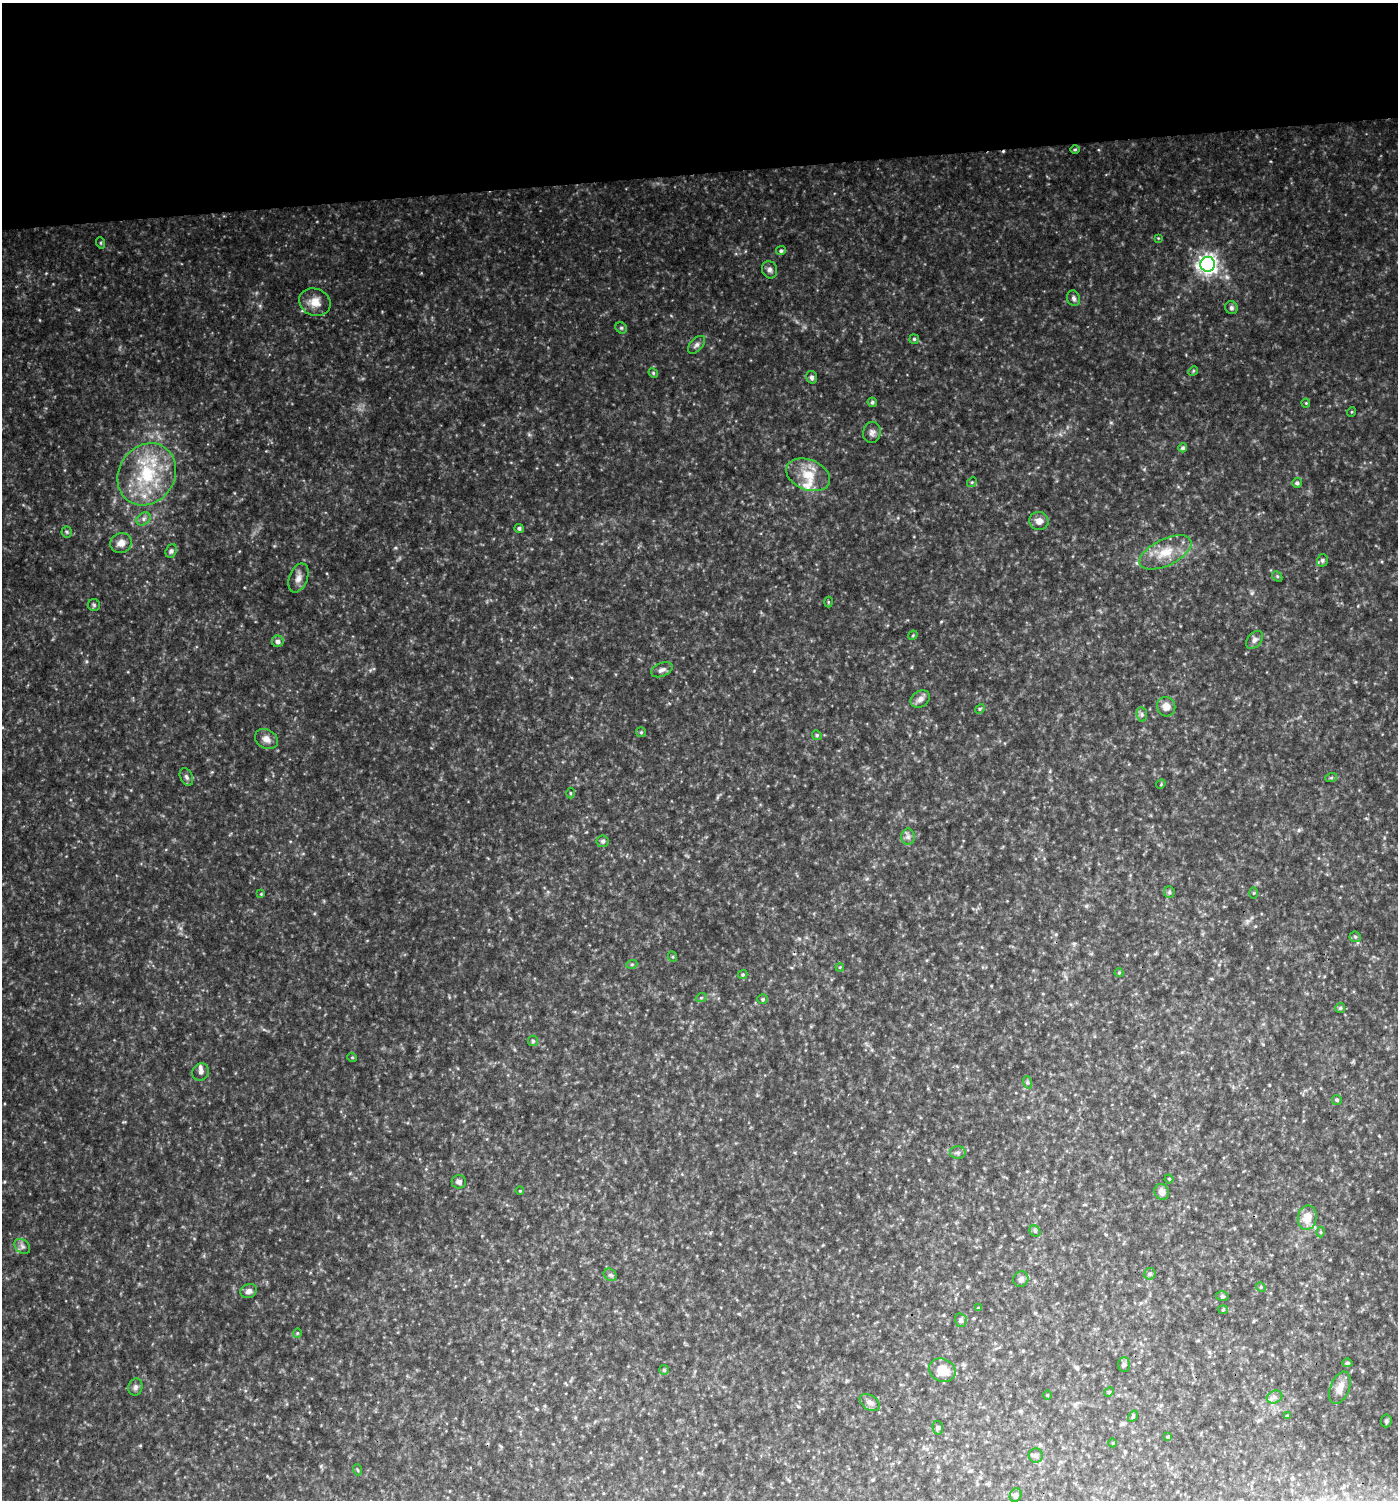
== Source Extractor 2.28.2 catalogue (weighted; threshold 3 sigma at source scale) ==
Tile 2 of 3 x 3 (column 2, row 1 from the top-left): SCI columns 1401-2796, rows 2996-4493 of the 4237 x 4493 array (HDU 1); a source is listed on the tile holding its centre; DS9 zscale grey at full resolution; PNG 1400 x 1502 px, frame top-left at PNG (2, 3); each listed source drawn as its Kron ellipse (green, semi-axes under 4 px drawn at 4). Shown black and unused: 11% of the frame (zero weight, under 3 of 4 exposures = <1% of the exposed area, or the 3 px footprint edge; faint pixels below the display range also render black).
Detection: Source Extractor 2.28.2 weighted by HDU 2 'WHT'; one run over the whole footprint, this tile lists its part. Background 0.0791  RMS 0.0073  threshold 0.0327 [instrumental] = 3 sigma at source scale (4.5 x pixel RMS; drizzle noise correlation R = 1.50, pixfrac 1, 0.0396/0.0396 arcsec/px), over >= 5 px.
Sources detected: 112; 1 cosmic-ray / hot-pixel residue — neither listed nor drawn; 3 inside a brighter listed object's ellipse — not listed separately; the other 108 listed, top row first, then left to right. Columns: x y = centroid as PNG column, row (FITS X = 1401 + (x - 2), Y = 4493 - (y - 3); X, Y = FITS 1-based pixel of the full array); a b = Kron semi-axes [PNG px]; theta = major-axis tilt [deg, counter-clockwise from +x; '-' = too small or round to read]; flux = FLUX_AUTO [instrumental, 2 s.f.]
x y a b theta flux
1075 149 5 3 - 0.73
1158 238 4 4 - 0.59
101 243 6 3 -72 0.71
781 251 5 4 - 1.5
1208 264 7 7 - 360
770 270 9 7 -69 2.5
1074 298 8 6 -72 1.9
315 302 16 13 -20 9
1231 308 6 6 - 1.6
621 328 6 5 - 1.2
914 339 5 4 - 1.1
696 345 11 6 48 2.5
1193 371 5 4 - 0.91
653 373 5 4 - 0.9
812 377 6 5 - 2
872 402 5 4 - 1.4
1306 403 4 4 - 0.73
1351 412 5 3 - 0.68
872 432 11 8 79 3.2
1183 448 4 4 - 1.6
147 474 32 28 57 48
808 475 23 15 -22 16
972 482 5 4 - 0.96
1297 483 5 4 - 1.6
143 519 7 6 - 2
1039 521 9 9 - 4.7
519 528 4 4 - 1.6
67 532 5 5 - 1.1
121 543 11 9 27 5.2
171 551 7 5 71 1.8
1165 552 28 13 26 16
1322 560 6 5 - 1.3
1277 576 6 4 -47 0.91
298 578 15 9 69 5.1
828 602 5 3 - 0.7
94 605 6 6 - 1.2
913 635 5 4 - 0.73
1254 640 10 7 49 2.6
278 641 6 5 - 2.9
662 670 11 6 22 2.8
920 699 10 7 33 3.7
1166 707 10 9 - 5.7
980 709 5 4 - 0.89
1142 714 7 5 -84 1.6
641 732 5 5 - 0.88
817 735 5 4 - 1
266 739 12 9 -31 4.8
186 777 9 6 -67 2.1
1331 778 6 4 19 0.97
1161 784 5 4 - 0.74
570 793 5 3 - 0.83
908 837 8 6 -90 2.5
603 841 6 6 - 1.6
1169 892 6 5 - 1.2
1254 893 5 3 - 0.69
261 894 4 4 - 0.67
1355 937 6 5 - 1.3
673 957 5 3 - 0.77
632 964 5 3 - 0.84
840 967 4 3 - 0.64
1119 973 4 4 - 0.72
743 975 5 4 - 0.98
701 998 5 3 - 0.79
763 999 5 4 - 1
1340 1008 5 5 - 1
533 1041 5 5 - 1.1
352 1057 5 3 - 0.61
201 1072 9 8 - 2.3
1027 1082 6 4 -72 1
1337 1100 5 4 - 0.94
958 1152 8 6 0 1.8
1169 1179 4 3 - 0.67
459 1182 7 6 - 2.4
520 1191 4 3 - 0.59
1162 1192 8 7 - 3.5
1307 1218 12 9 81 10
1035 1231 6 5 - 1.1
1320 1232 5 3 - 0.76
22 1246 9 6 -42 2.3
1150 1274 6 5 - 1.4
610 1275 7 5 -42 1.6
1021 1279 8 7 - 2.8
1261 1287 5 4 - 0.84
249 1291 8 6 24 3
1222 1296 6 5 - 1.2
978 1308 4 3 - 0.69
1223 1310 5 4 - 0.85
961 1320 7 6 - 1.7
297 1333 4 4 - 0.77
1347 1363 5 4 - 1.3
1124 1364 7 5 88 1.9
664 1370 5 5 - 0.97
942 1370 14 11 -23 13
135 1387 9 7 74 2.4
1340 1388 17 9 68 6.6
1109 1392 5 4 - 0.84
1047 1395 5 3 - 0.58
1274 1397 8 6 21 2.2
870 1402 11 7 -34 3
1133 1416 6 4 57 0.82
1287 1416 3 3 - 0.76
1386 1421 6 5 - 1.3
938 1428 7 5 -77 1.5
1168 1437 3 3 - 0.95
1113 1443 4 3 - 0.54
1036 1455 7 7 - 1.8
358 1470 5 3 - 0.75
1016 1495 7 5 67 2
Overlapping masked pixels (flux is a lower limit): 2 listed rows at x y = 1208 264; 315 302
Unlisted compact peaks at least as high as the median listed source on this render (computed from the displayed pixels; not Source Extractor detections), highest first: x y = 260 306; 86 661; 1252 593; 395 548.